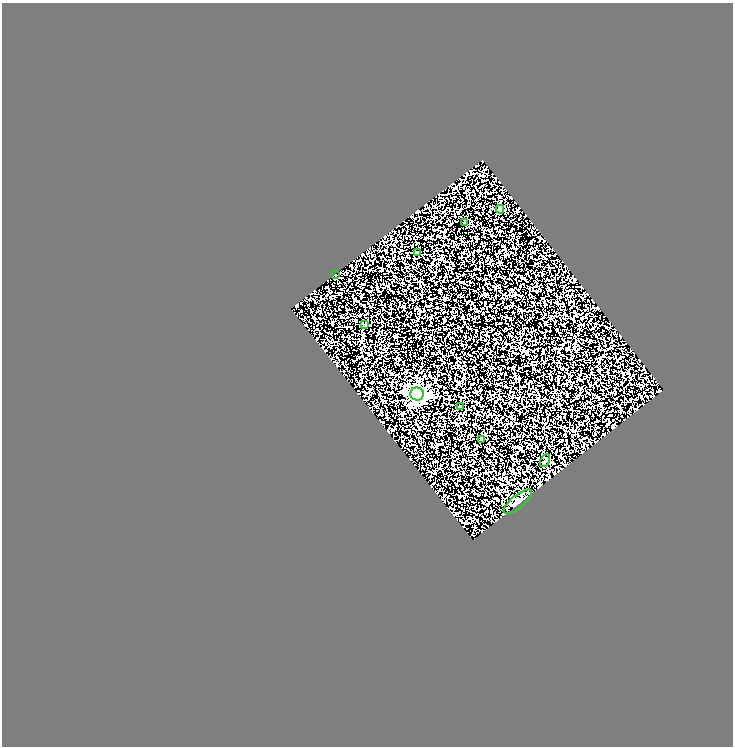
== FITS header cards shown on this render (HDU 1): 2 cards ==
NAXIS1  =                  731
NAXIS2  =                  744

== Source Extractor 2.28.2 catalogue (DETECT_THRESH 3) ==
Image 731 x 744 px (HDU 1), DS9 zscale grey, 1 PNG px = 1 image px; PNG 735 x 748 px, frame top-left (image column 1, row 744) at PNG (2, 3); each listed source drawn as its Kron ellipse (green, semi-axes under 4 px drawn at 4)
Background 0.547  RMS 0.4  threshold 1.21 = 3 sigma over >= 5 px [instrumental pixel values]
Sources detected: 10; all 10 listed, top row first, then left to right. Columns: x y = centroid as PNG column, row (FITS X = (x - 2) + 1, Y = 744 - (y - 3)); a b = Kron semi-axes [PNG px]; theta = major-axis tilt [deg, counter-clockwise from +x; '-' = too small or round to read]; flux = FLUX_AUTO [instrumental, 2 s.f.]
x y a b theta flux
500 209 4 4 - 67
465 223 4 3 - 34
418 253 3 3 - 66
335 274 2 2 - 110
365 325 3 3 - 31
417 394 7 6 - 6300
461 407 4 3 - 43
482 440 4 3 - 88
545 461 7 4 64 49
518 502 17 6 39 160